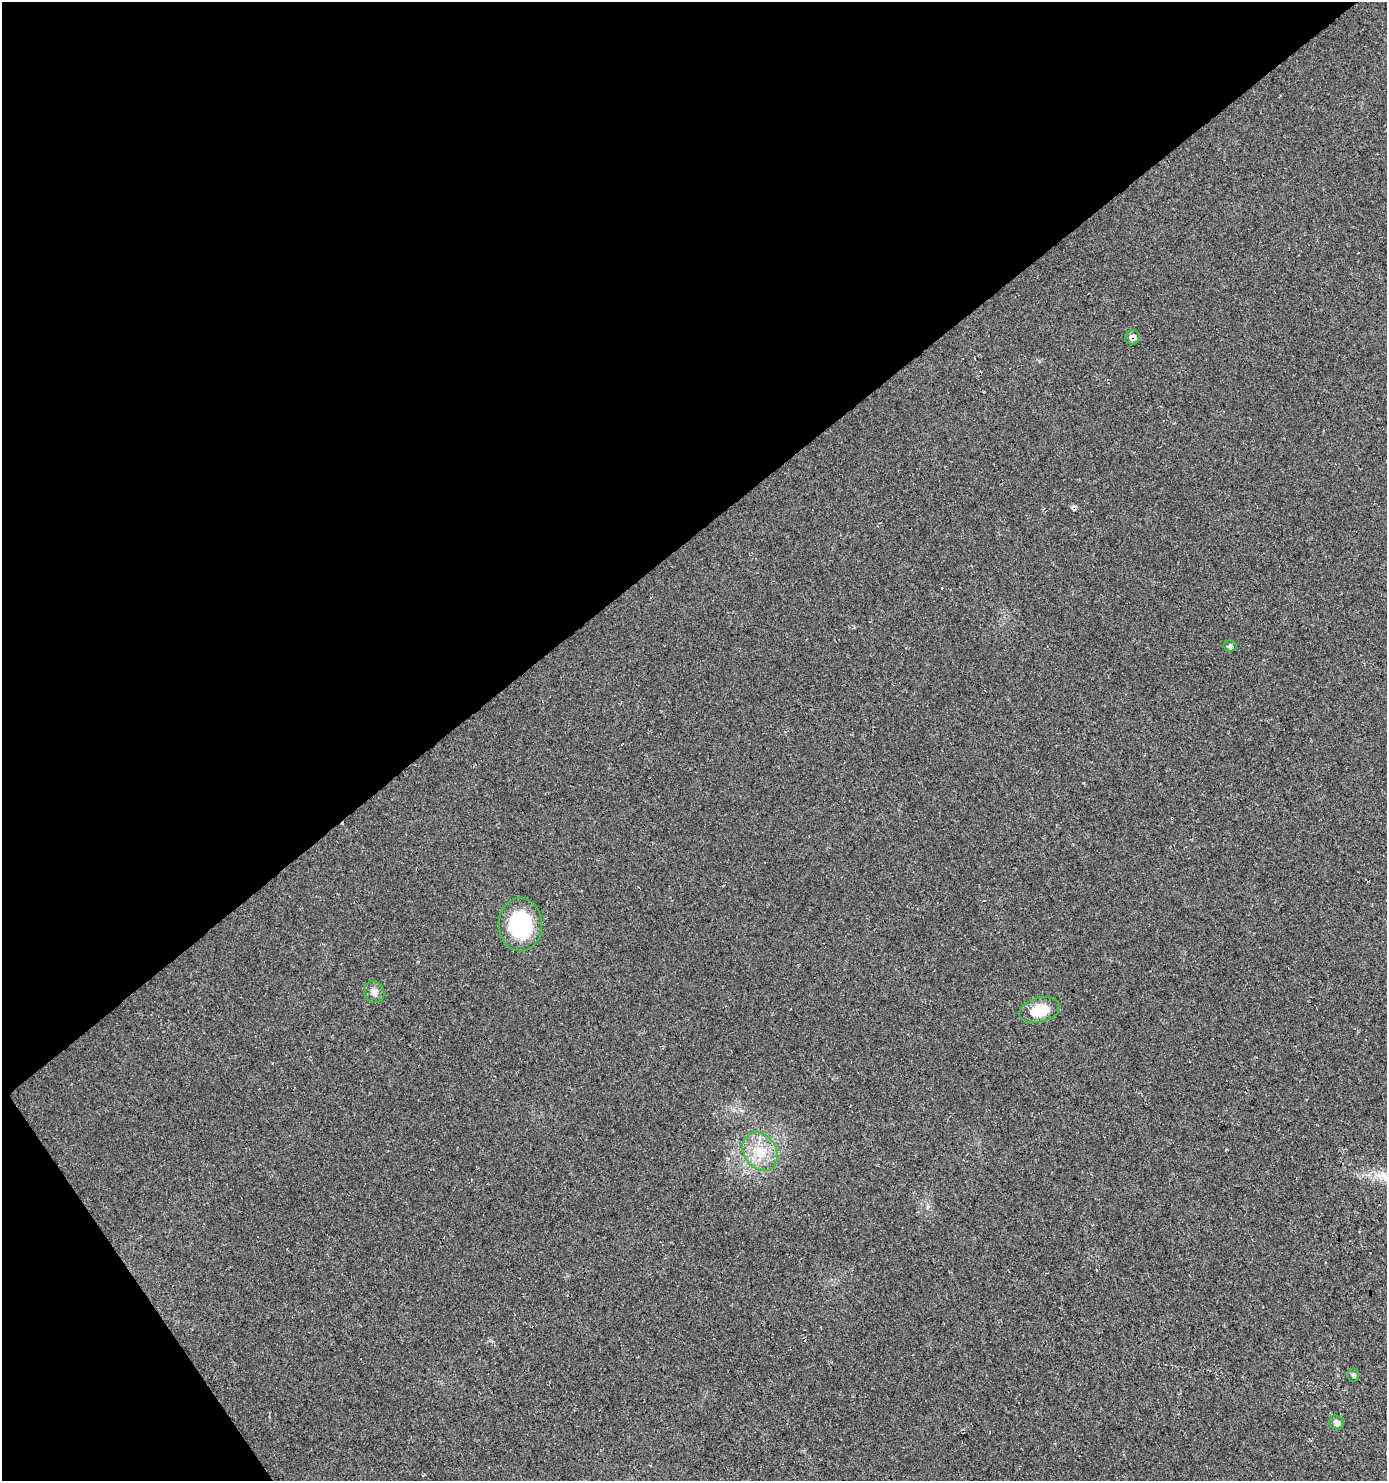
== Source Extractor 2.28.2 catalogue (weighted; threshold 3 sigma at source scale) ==
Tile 5 of 4 x 4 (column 1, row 2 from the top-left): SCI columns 229-1613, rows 3003-4481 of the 5935 x 6014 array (HDU 1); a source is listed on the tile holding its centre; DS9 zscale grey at full resolution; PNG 1389 x 1483 px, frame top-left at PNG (2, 2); each listed source drawn as its Kron ellipse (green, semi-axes under 4 px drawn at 4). Shown black and unused: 39% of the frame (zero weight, under 3 of 4 exposures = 5% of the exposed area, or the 3 px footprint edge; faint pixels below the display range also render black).
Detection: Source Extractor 2.28.2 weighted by HDU 2 'WHT'; one run over the whole footprint, this tile lists its part. Background 0.0241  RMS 0.007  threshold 0.0313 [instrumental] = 3 sigma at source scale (4.5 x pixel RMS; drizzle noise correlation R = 1.50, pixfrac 1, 0.0396/0.0396 arcsec/px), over >= 5 px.
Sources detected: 9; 1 cosmic-ray / hot-pixel residue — neither listed nor drawn; the other 8 listed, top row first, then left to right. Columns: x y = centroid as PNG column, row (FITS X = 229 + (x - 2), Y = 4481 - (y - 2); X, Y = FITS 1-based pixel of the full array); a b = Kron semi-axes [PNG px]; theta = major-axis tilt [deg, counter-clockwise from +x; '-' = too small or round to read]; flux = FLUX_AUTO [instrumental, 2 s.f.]
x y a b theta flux
1132 337 7 7 - 3.2
1230 646 6 5 - 1.8
520 925 27 22 -89 52
374 992 11 9 -59 3.5
1040 1010 20 12 14 17
760 1152 20 16 -55 17
1353 1375 6 5 - 1.7
1337 1423 7 6 - 2.7
Overlapping masked pixels (flux is a lower limit): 1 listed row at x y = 1132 337